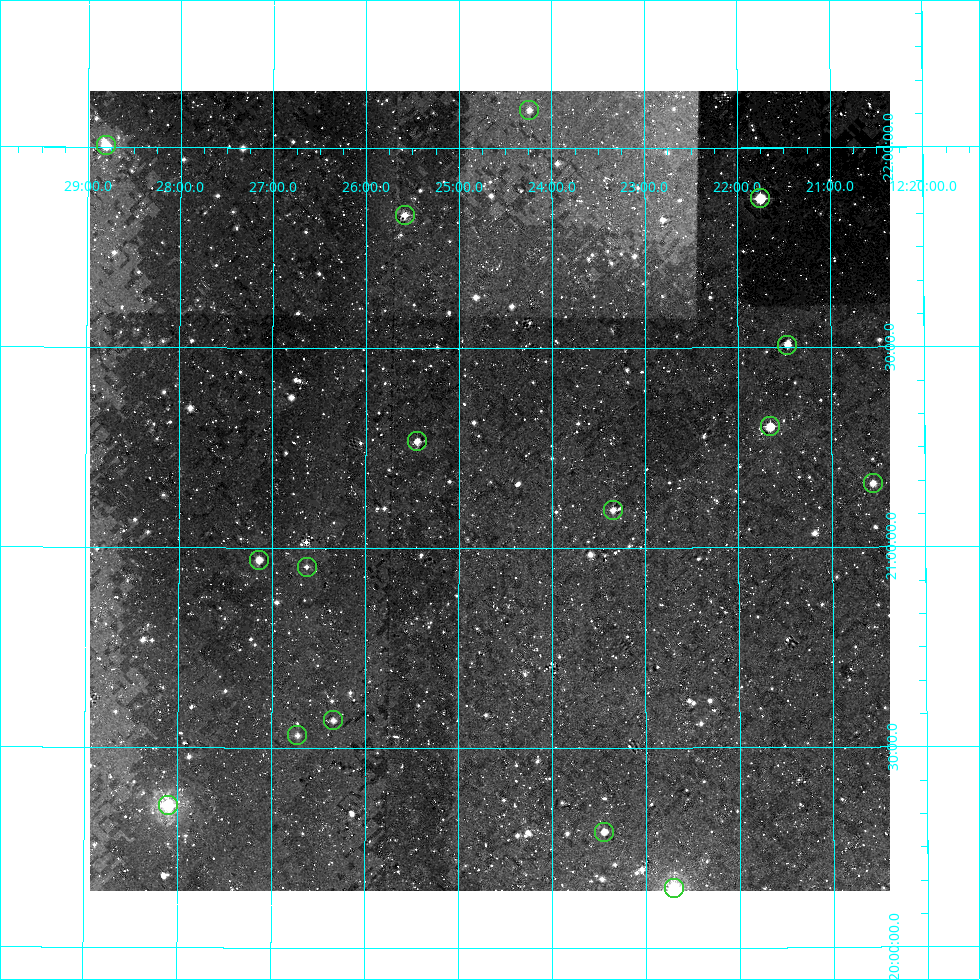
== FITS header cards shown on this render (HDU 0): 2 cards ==
NAXIS1  =                  800
NAXIS2  =                  800

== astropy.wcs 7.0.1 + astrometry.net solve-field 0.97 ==
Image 800 x 800 px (HDU 0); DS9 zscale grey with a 90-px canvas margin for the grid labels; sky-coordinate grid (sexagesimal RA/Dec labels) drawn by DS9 from the SOLVED WCS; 16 Tycho-2 reference stars matched to detected sources circled (green)
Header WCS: RA---AIT/DEC--AIT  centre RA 12:24:40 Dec +21:09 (186.17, +21.14 deg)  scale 9 arcsec/px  FOV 120.0' x 120.0'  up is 0 deg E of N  parity normal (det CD < 0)
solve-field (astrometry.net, Tycho-2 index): SOLVED blind (the header's WCS was not the basis of the solution)
Solved WCS: RA---TAN-SIP/DEC--TAN-SIP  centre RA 12:24:40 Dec +21:09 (186.17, +21.14 deg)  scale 9 arcsec/px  FOV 120.0' x 120.0'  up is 0 deg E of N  parity normal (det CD < 0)
Header WCS and blind solve agree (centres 2.2 arcsec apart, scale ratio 1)
Tycho-2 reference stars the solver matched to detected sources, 16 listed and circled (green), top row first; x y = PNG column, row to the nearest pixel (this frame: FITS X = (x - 90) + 1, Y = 800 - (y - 91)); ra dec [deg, ICRS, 3 dp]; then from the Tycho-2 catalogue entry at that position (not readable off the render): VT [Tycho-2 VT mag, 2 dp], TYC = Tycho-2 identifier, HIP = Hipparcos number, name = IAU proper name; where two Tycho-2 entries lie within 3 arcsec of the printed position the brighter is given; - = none
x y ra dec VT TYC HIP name
529 110 186.060 +22.096 10.23 1447-1967-1 - -
106 145 187.201 +22.003 9.24 1447-1499-1 60897 -
760 198 185.438 +21.873 7.48 1447-1194-1 60290 -
405 215 186.396 +21.832 10.19 1447-1344-1 60633 -
787 345 185.367 +21.507 9.69 1447-1532-1 - -
770 426 185.414 +21.303 8.45 1447-1126-1 60282 -
417 441 186.361 +21.267 9.40 1447-1864-1 - -
873 483 185.139 +21.159 9.65 1447-1722-1 - -
613 510 185.836 +21.095 9.98 1447-1400-1 - -
259 560 186.785 +20.969 9.86 1447-1824-1 - -
307 567 186.657 +20.952 10.23 1447-1908-1 60720 -
333 720 186.584 +20.568 10.50 1447-959-1 - -
297 735 186.680 +20.531 10.69 1447-1980-1 - -
168 805 187.024 +20.354 7.93 1447-1564-1 60834 -
604 832 185.862 +20.291 10.12 1447-164-1 60433 -
674 888 185.675 +20.149 8.06 1447-111-1 60368 -